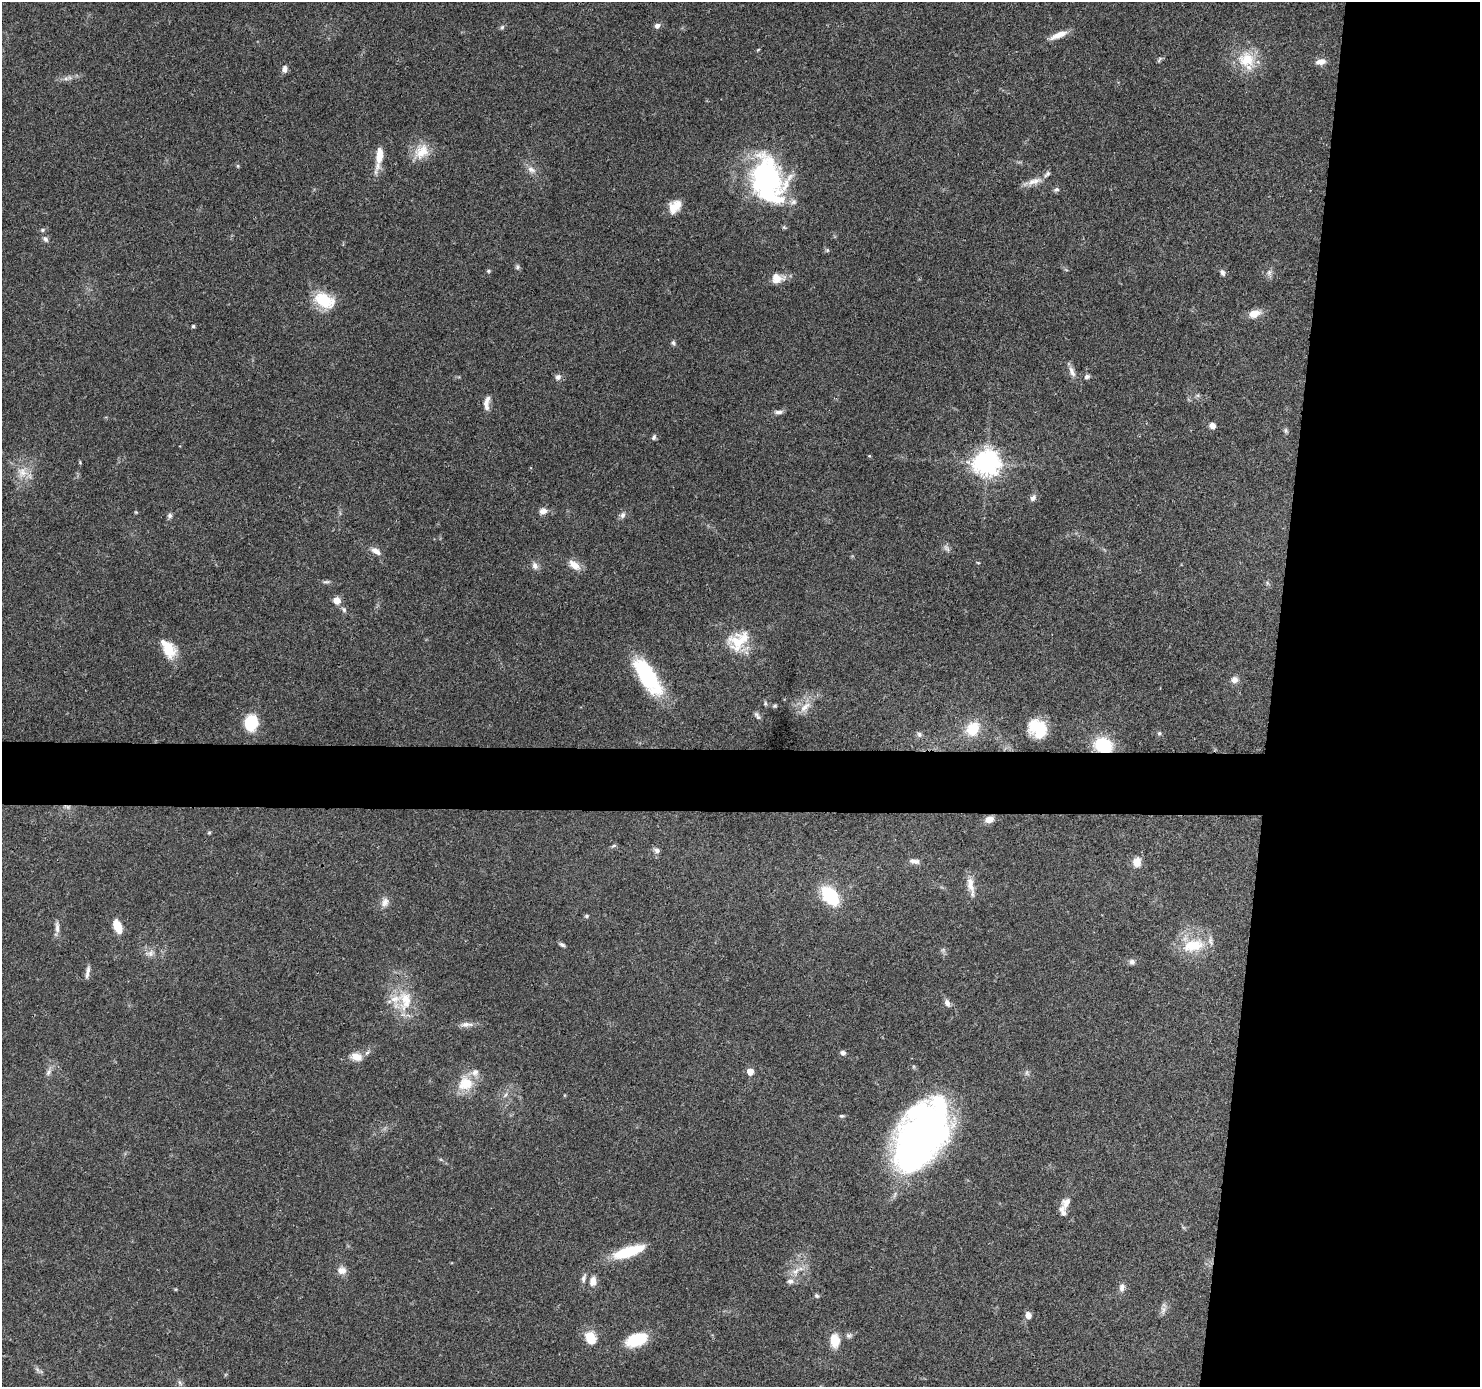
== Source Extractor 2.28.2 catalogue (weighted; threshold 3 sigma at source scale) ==
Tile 6 of 3 x 3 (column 3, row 2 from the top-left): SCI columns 2961-4438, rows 1589-2973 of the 4440 x 4461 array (HDU 1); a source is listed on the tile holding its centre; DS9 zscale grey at full resolution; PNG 1482 x 1389 px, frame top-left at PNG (2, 2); no overlay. Shown black and unused: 18% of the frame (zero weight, under 3 of 4 exposures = <1% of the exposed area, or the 3 px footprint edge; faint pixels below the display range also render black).
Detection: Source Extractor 2.28.2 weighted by HDU 2 'WHT'; one run over the whole footprint, this tile lists its part. Background 0.0572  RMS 0.0051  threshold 0.023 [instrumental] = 3 sigma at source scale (4.5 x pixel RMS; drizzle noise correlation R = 1.50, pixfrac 1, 0.05/0.05 arcsec/px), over >= 5 px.
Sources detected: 122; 1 too faint to see at this stretch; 1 inside a brighter object's white glare — not listed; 8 inside a brighter listed object's ellipse — not listed separately; the other 112 listed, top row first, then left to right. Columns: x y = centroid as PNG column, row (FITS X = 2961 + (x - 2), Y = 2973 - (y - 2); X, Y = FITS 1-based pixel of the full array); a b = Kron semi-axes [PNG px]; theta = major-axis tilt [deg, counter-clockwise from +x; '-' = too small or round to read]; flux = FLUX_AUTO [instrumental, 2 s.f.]
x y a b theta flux
657 26 7 6 - 2
502 27 6 5 - 0.9
1058 35 23 7 22 5.5
1159 59 11 3 54 0.83
1246 60 25 21 -9 16
1321 62 12 7 9 3.6
284 69 9 6 -89 2.2
66 79 7 4 0 1.3
421 151 24 17 47 9.8
238 166 5 4 - 0.59
377 166 31 9 82 5.4
531 170 13 8 -22 2.9
1047 174 11 6 45 1.6
766 177 41 33 -69 99
1032 182 14 8 29 4.2
1056 189 8 5 25 1.2
675 206 16 11 48 7.7
42 230 6 5 - 0.92
45 239 9 6 -56 1.6
827 250 6 4 -45 0.72
517 267 7 5 -89 1
488 271 5 4 - 0.69
1223 273 8 6 -69 1.5
1269 273 9 6 75 1.9
777 278 16 12 -3 5.9
324 300 25 16 -26 18
1254 314 16 9 18 5.4
193 326 4 4 - 0.71
673 343 6 5 - 0.97
1072 372 15 7 -65 2.9
558 377 8 7 - 1.9
1087 377 7 5 31 1.5
487 403 18 6 83 3.7
779 412 11 5 2 1.9
1212 426 6 6 - 2.8
1286 430 7 5 -73 1
654 437 7 5 63 1.1
869 456 4 4 - 0.54
80 462 5 4 - 0.51
987 463 8 8 - 530
22 472 16 15 - 7.9
1033 498 10 7 56 2
543 511 10 8 17 2.7
136 512 4 4 - 0.49
622 515 8 7 - 1.8
170 516 7 6 - 1.4
946 548 12 5 -56 1.7
376 551 14 7 -32 3.3
978 563 5 3 - 0.42
574 565 17 9 -37 5.1
535 566 10 8 -71 2.4
326 582 11 4 1 1.2
1267 583 7 4 -71 0.82
337 601 9 8 - 3.9
344 610 8 5 -74 1.2
739 641 32 21 23 16
168 649 23 13 -57 12
647 675 43 16 -57 43
1234 680 8 8 - 2.9
775 706 6 4 20 0.65
805 707 19 8 42 5
757 715 10 5 -57 1.3
251 723 11 9 81 27
972 729 13 11 56 15
1038 729 19 16 -44 19
1159 733 6 5 - 0.79
919 734 8 6 -50 1.4
1103 745 20 15 -18 22
989 819 11 8 16 3.6
209 833 5 4 - 0.61
613 846 8 3 30 0.74
657 850 8 6 -18 1.6
914 861 14 6 -10 2.4
1137 862 12 10 84 4.8
970 884 21 9 -82 5.4
830 896 20 13 -51 28
385 902 13 9 73 3.3
586 916 6 4 27 0.8
117 926 14 7 -67 9.3
57 927 17 5 -87 2.5
562 945 7 5 -26 1.1
1193 945 30 16 12 17
150 953 11 9 8 2.9
1132 962 8 6 14 1.7
87 972 16 4 79 2.2
406 1000 34 24 65 19
947 1003 10 7 -62 2.3
466 1024 17 6 1 3.1
843 1053 6 5 - 1.7
356 1057 14 9 -14 5.5
750 1071 5 5 - 8.2
48 1072 11 6 54 1.9
465 1084 22 18 20 12
505 1095 8 4 53 1.1
841 1116 6 4 -1 0.81
922 1135 71 39 60 240
1066 1202 16 11 51 3.9
628 1252 35 11 18 21
341 1270 10 9 - 4
795 1271 12 8 54 4.3
584 1278 13 5 75 1.9
593 1281 11 8 83 4.1
1122 1288 12 8 81 2.4
817 1296 6 5 - 0.93
1163 1310 13 6 85 2.2
1028 1315 8 6 -70 3.1
848 1336 7 6 - 1.3
590 1338 16 12 -63 9
636 1340 18 10 20 25
835 1341 16 10 -84 8.5
37 1369 7 5 -46 1.2
180 1383 8 4 -46 1.1
Overlapping masked pixels (flux is a lower limit): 2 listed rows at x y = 1103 745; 922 1135